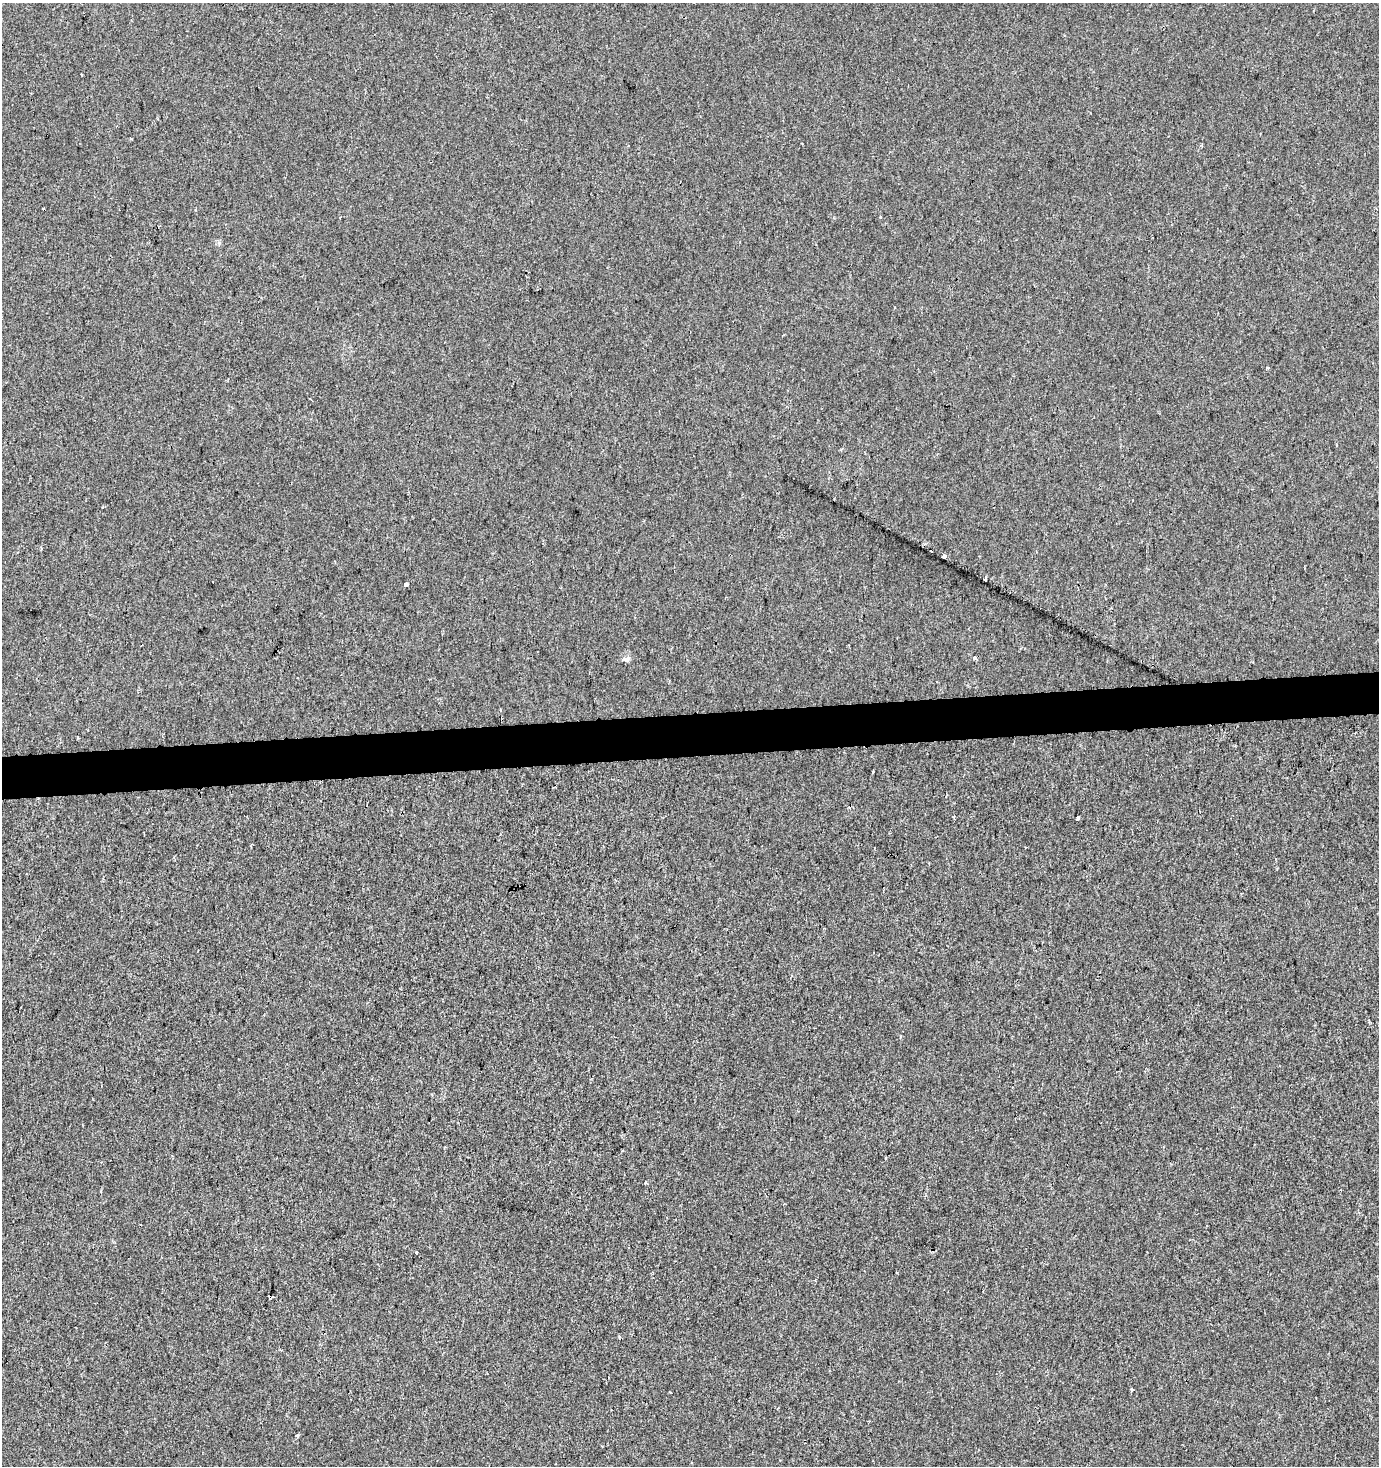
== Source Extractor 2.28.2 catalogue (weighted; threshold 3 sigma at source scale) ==
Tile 5 of 3 x 3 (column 2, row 2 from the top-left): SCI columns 1378-2754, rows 1465-2928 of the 4131 x 4392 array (HDU 1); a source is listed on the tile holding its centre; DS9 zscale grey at full resolution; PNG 1381 x 1468 px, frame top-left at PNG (2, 3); no overlay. Shown black and unused: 3% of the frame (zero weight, under 2 of 3 exposures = <1% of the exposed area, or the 3 px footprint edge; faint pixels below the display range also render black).
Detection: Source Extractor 2.28.2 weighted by HDU 2 'WHT'; one run over the whole footprint, this tile lists its part. Background 7.20e-04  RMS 0.0053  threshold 0.0239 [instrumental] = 3 sigma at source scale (4.5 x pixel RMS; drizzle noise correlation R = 1.50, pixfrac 1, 0.0396/0.0396 arcsec/px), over >= 5 px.
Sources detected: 21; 5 cosmic-ray / hot-pixel residue — not listed; the other 16 listed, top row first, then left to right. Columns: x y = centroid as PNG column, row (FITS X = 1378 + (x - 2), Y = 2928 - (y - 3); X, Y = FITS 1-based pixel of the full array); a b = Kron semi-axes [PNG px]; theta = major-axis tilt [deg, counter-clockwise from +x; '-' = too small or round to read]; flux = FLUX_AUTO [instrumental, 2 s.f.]
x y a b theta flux
82 75 3 2 - 0.55
1268 367 3 3 - 2.2
41 549 3 3 - 0.53
944 557 4 3 - 9.6
985 578 4 3 - 2.8
406 584 4 3 - 1.2
975 658 4 3 - 3.6
626 659 14 6 7 1.8
873 772 3 2 - 0.69
1078 818 3 3 - 5.6
645 1182 5 3 - 0.49
416 1253 3 3 - 1.3
271 1297 4 3 - 7.5
1132 1389 3 3 - 3.5
671 1392 3 2 - 0.69
297 1435 3 3 - 1.3
Overlapping masked pixels (flux is a lower limit): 1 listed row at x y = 271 1297